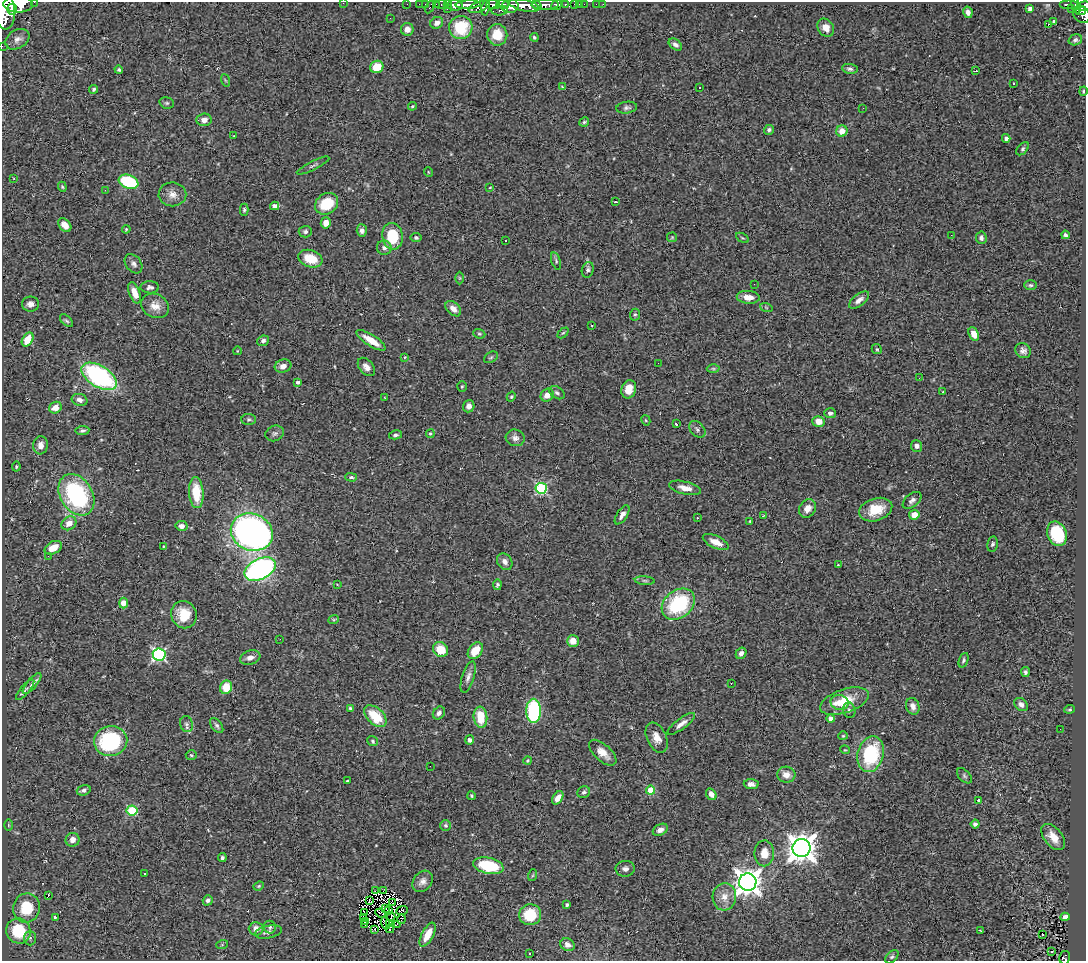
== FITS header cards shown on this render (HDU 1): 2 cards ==
NAXIS1  =                 1084
NAXIS2  =                  959

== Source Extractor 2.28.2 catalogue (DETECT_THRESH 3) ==
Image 1084 x 959 px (HDU 1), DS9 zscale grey, 1 PNG px = 1 image px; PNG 1088 x 963 px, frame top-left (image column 1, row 959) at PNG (2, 2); each listed source drawn as its Kron ellipse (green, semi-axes under 4 px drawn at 4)
Background 0.778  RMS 0.051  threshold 0.153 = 3 sigma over >= 5 px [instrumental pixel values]
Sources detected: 305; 4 with non-positive FLUX_AUTO (blend fragments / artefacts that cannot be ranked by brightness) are neither listed nor drawn; the other 301 listed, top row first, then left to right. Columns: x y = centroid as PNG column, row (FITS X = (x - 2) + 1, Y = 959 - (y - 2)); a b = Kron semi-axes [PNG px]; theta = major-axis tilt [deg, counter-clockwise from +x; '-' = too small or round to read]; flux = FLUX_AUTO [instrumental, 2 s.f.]
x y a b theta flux
34 2 2 2 - 20
343 3 2 2 - 26
18 4 15 8 -1 3700
407 4 2 2 - 17
419 4 2 2 - 16
425 4 2 2 - 11
436 4 2 2 - 13
441 4 6 3 0 57
493 4 7 4 -6 730
503 4 6 3 -7 460
575 4 3 3 - 54
579 4 2 2 - 10
584 4 2 2 - 11
596 4 2 2 - 13
603 4 3 2 - 6.2
1069 4 9 3 0 230
447 5 4 3 - 37
455 5 8 5 -2 1200
468 5 12 4 3 1200
524 5 15 6 -13 2600
537 5 5 3 - 620
545 5 14 5 1 1300
557 5 6 4 39 390
565 5 3 3 - 200
510 6 8 6 8 1400
1076 6 8 3 -74 260
1084 6 7 4 16 390
430 7 7 3 63 83
479 7 11 5 23 700
486 8 8 4 78 600
1030 8 4 4 - 14
4 9 20 10 -83 5300
12 9 5 4 - 920
447 9 3 2 - 23
1071 9 2 2 - 8.2
1081 10 5 3 - 260
500 11 8 5 4 330
968 12 6 4 -77 15
1082 15 9 7 -43 590
390 18 2 2 - 2.3
1053 22 3 3 - 1600
437 23 7 5 31 20
1048 25 3 2 - 3.8
461 28 12 11 - 140
826 28 10 7 -54 34
407 29 6 6 - 24
497 35 11 10 - 65
534 37 4 4 - 5.7
17 39 13 9 31 20
1075 40 7 5 19 7.7
675 45 7 5 -39 11
2 46 2 2 - 8.2
377 67 7 6 - 65
850 69 8 5 -7 9.1
119 70 4 4 - 5.4
976 71 3 2 - 13
225 80 6 4 -71 4.2
1013 83 3 3 - 17
562 87 4 2 - 3.1
699 87 3 3 - 11
94 89 4 4 - 5.6
1083 91 5 3 - 4.1
167 103 7 5 -14 6.5
412 106 4 3 - 4.2
627 108 10 6 7 10
863 108 2 2 - 2
204 120 7 6 - 21
584 122 5 4 - 4.9
769 130 5 4 - 8.8
842 131 5 5 - 33
234 136 3 2 - 1.9
1006 138 4 4 - 13
1023 149 8 5 46 6.3
313 165 18 4 26 9.8
428 172 5 3 - 2.6
14 178 4 3 - 3
129 182 10 6 -20 230
62 187 5 4 - 4.7
490 187 4 2 - 2.6
105 190 2 2 - 16
172 194 14 12 -1 30
615 202 3 2 - 3.3
327 204 12 10 36 110
275 206 4 4 - 17
244 210 6 4 89 5.7
326 223 5 5 - 31
65 225 8 5 -50 23
126 229 4 3 - 3.5
362 231 6 5 - 15
305 232 6 6 - 9
951 235 2 2 - 2.4
1065 235 4 4 - 7.4
392 236 13 10 -80 120
672 237 5 5 - 4.1
416 238 5 4 - 6.9
742 238 7 3 -30 4.1
981 238 6 5 - 11
505 241 3 3 - 55
384 248 7 7 - 13
310 259 12 8 -18 77
556 261 9 4 -72 6.3
134 264 10 7 -51 13
588 270 8 6 73 11
460 278 6 4 -90 4.4
754 284 2 2 - 3.1
1031 285 6 5 - 6.5
150 287 9 6 0 10
135 293 11 5 -69 32
748 297 11 6 -5 35
859 300 12 6 38 18
30 304 8 7 - 18
155 306 15 11 -28 38
766 307 6 4 -19 4.6
453 309 9 6 -44 24
635 315 6 5 - 6.1
66 321 8 4 -43 6.1
592 325 3 3 - 22
563 333 6 4 43 4.5
479 334 6 4 -20 5.2
974 334 7 5 -66 33
28 340 7 5 59 79
371 340 17 5 -32 56
263 341 6 5 - 10
877 349 5 4 - 5
237 351 4 3 - 2.5
1023 351 8 7 - 13
405 357 4 4 - 3.1
491 357 7 5 30 5.5
658 363 2 2 - 4.5
283 366 8 6 17 23
366 367 10 7 -49 21
713 369 6 4 -1 5.5
99 376 20 10 -32 590
919 378 3 2 - 4.8
298 382 4 3 - 8.9
462 386 5 4 - 4.3
629 389 9 7 71 36
943 392 3 2 - 2.7
557 393 8 5 -32 9.1
547 395 7 6 - 34
511 397 5 4 - 5.1
385 398 3 2 - 2
80 400 8 6 -16 15
469 406 6 5 - 14
55 408 6 5 - 35
830 413 6 5 - 12
249 419 7 5 -5 6.1
646 420 5 4 - 3.8
818 421 6 5 - 35
676 424 3 3 - 13
697 429 9 6 -47 12
82 430 7 4 7 7.2
275 433 9 7 22 11
430 434 4 4 - 5.9
395 435 6 4 10 8.1
515 438 9 8 - 16
41 445 9 7 82 24
917 446 6 5 - 13
16 467 5 4 - 5.6
351 477 6 4 -1 5.6
541 488 5 5 - 400
685 488 16 6 -13 29
196 493 15 7 -86 100
76 495 22 16 -58 430
912 500 11 6 39 13
807 508 10 8 56 30
876 510 17 11 18 78
622 515 11 5 57 17
914 515 5 4 - 44
763 516 3 2 - 2.4
697 518 3 3 - 6.1
750 521 3 2 - 2.5
69 523 8 6 38 31
181 526 6 5 - 17
252 532 21 18 -23 1700
1057 534 12 9 -68 160
716 542 14 6 -25 31
992 544 7 5 79 7.2
163 546 4 2 - 2.3
53 548 9 6 27 47
48 556 3 3 - 3.5
505 562 9 7 -52 16
838 565 3 3 - 3
260 569 16 10 26 970
645 581 10 4 -5 6.9
337 584 4 2 - 2.2
497 585 5 4 - 6.5
123 603 5 4 - 36
678 604 18 13 39 280
184 615 14 12 -63 79
334 619 5 3 - 3.6
280 639 2 2 - 3
573 641 6 6 - 36
441 649 8 7 - 71
475 651 9 6 53 59
741 653 6 5 - 14
159 654 6 6 - 600
250 657 10 6 18 21
963 660 7 4 70 6.3
1025 672 5 4 - 7.7
468 677 16 6 73 18
731 683 2 2 - 2.9
32 684 13 5 50 14
226 687 7 6 - 66
25 690 13 4 49 11
844 701 25 12 19 100
839 702 9 7 -12 30
1021 705 7 6 - 16
913 706 9 6 -72 19
351 709 4 4 - 15
1070 709 5 3 - 3.9
849 710 8 6 -76 9.6
534 711 12 7 90 330
439 713 7 5 53 11
375 716 13 8 -42 96
480 717 10 7 -85 80
831 719 4 4 - 22
186 724 8 6 -73 9.9
681 724 16 5 36 20
217 725 9 5 -54 8.4
1060 729 2 2 - 4.5
843 736 5 4 - 3.6
657 738 16 9 -65 35
470 740 4 4 - 13
111 741 17 15 12 320
373 741 5 4 - 6.1
845 750 5 3 - 2.7
603 753 17 8 -43 36
871 754 18 13 76 260
191 755 5 4 - 5.8
528 761 4 4 - 4.6
430 766 2 2 - 4.8
786 775 9 8 - 28
964 776 9 5 -46 7.3
347 781 3 3 - 6.5
751 784 7 5 -3 14
84 790 7 5 18 11
651 790 4 4 - 110
584 792 6 6 - 9.6
711 794 6 5 - 20
472 796 4 3 - 5.1
558 798 7 4 56 28
979 800 4 3 - 15
132 810 5 5 - 250
975 824 4 4 - 14
8 825 6 4 -89 4
446 825 5 5 - 6.1
660 830 8 5 28 19
1053 837 15 9 -50 42
73 840 7 7 - 22
801 848 9 9 - 4700
764 853 13 10 89 46
222 858 4 4 - 6.8
488 866 15 8 -12 180
625 869 9 8 - 15
144 874 3 2 - 3.6
533 875 6 4 71 3.8
422 881 12 9 51 20
748 882 9 8 - 3900
259 886 5 4 - 4.3
375 891 3 2 - 7
383 891 2 2 - 2
48 896 3 2 - 29
724 897 14 11 84 39
208 900 5 5 - 11
369 901 3 2 - 2.9
392 903 2 2 - 2
567 905 3 3 - 8.3
27 908 15 13 79 120
386 908 3 2 - 0.96
402 910 6 3 22 6.9
389 911 4 2 - 3.2
364 912 3 2 - 1.7
381 913 5 2 - 2.3
530 915 11 10 - 120
55 917 3 3 - 5
363 917 2 2 - 1.1
391 917 4 2 - 3.6
1065 917 4 4 - 17
401 919 5 2 - 52
365 922 3 3 - 10
385 923 6 2 -70 0.68
365 924 3 2 - 7.6
389 924 2 2 - 3.1
397 924 3 2 - 1.9
270 927 6 6 - 7.2
256 929 7 6 - 27
390 929 4 2 - 15
375 930 3 3 - 19
980 930 4 2 - 2.4
18 931 13 12 - 160
268 932 13 6 12 15
1042 934 3 3 - 61
428 935 13 5 62 52
30 938 7 6 - 10
222 945 6 4 19 4
567 945 7 6 - 19
1051 952 3 2 - 4.3
530 954 2 2 - 3.4
892 957 8 5 44 7.4
1065 958 7 5 79 100
At the frame edge (FLAGS 8, measured only in part): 7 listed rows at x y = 34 2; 343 3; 18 4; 1084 6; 4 9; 2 46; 1065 958
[4 non-positive-flux detections neither listed nor drawn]